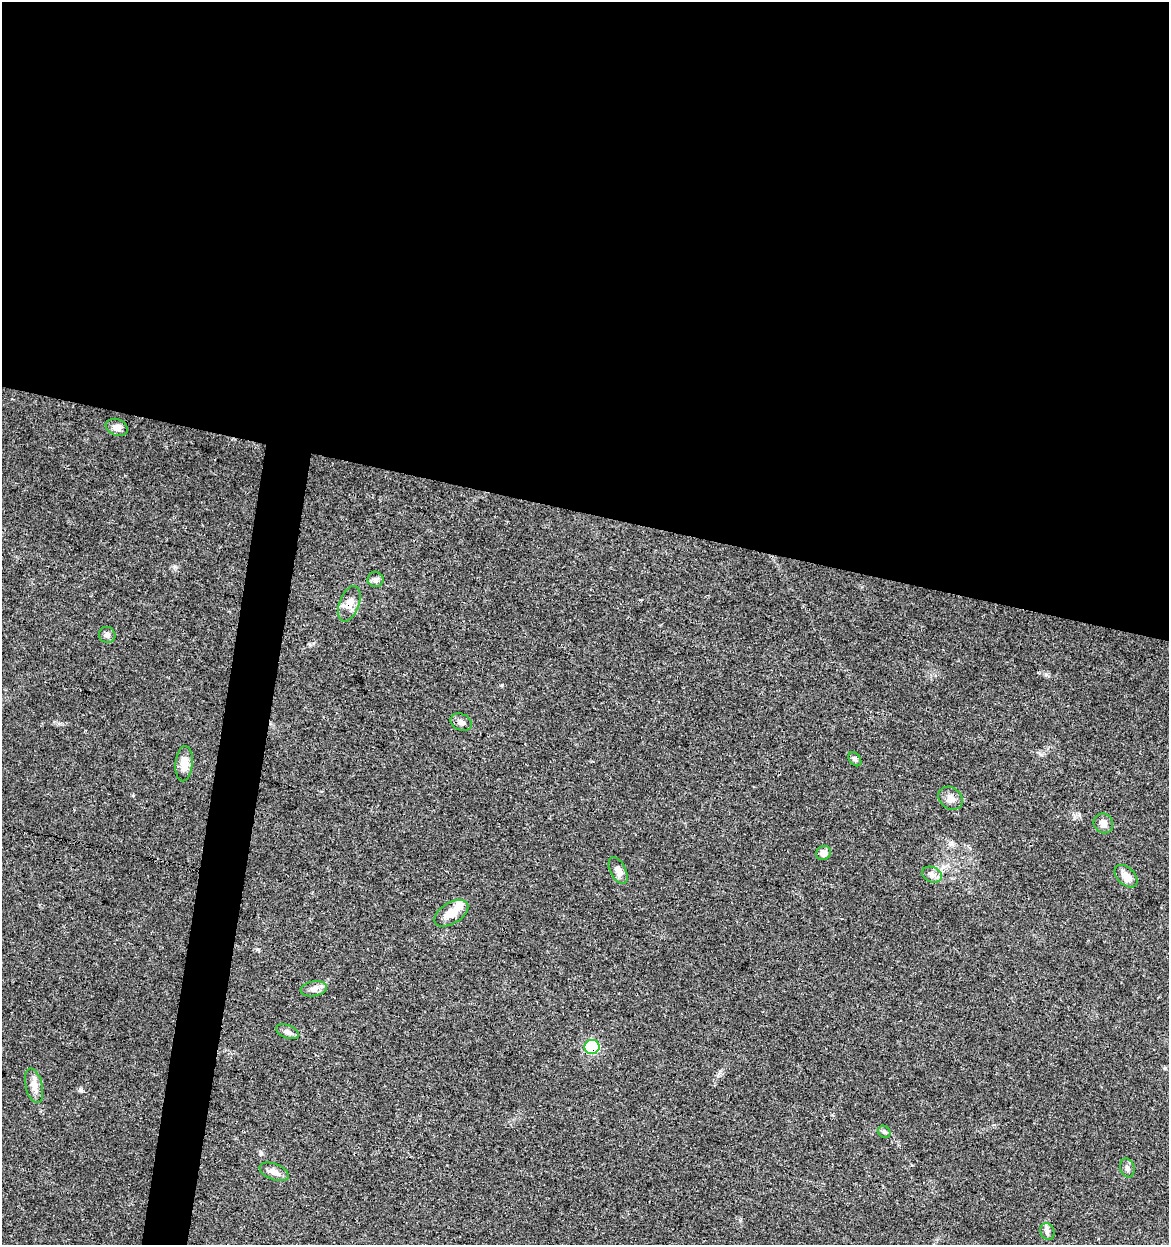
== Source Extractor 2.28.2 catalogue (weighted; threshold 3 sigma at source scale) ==
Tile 3 of 4 x 4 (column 3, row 1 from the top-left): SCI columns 2623-3789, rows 3731-4973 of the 5182 x 4982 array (HDU 1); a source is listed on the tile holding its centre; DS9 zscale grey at full resolution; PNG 1171 x 1247 px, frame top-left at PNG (2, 2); each listed source drawn as its Kron ellipse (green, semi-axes under 4 px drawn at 4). Shown black and unused: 44% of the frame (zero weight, under 3 of 4 exposures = <1% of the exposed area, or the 3 px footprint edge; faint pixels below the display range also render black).
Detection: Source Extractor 2.28.2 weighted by HDU 2 'WHT'; one run over the whole footprint, this tile lists its part. Background 0.0353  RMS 0.0034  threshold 0.0155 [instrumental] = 3 sigma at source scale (4.5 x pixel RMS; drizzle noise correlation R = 1.50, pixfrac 1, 0.0396/0.0396 arcsec/px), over >= 5 px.
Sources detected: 23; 1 inside a brighter listed object's ellipse — not listed separately; the other 22 listed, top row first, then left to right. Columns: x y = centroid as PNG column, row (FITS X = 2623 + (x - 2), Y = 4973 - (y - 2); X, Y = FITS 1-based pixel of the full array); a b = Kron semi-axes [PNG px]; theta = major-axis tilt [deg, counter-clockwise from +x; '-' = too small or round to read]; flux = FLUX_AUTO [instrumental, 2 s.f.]
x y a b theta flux
117 427 11 8 -22 2.1
375 579 8 7 - 1.1
349 604 18 10 69 3.5
107 635 8 8 - 1.2
461 722 11 8 -25 1.5
855 759 8 5 -53 0.84
184 764 18 8 85 3.5
950 798 13 10 -37 2.2
1103 823 10 9 - 2.2
823 853 8 6 40 2.2
618 871 14 8 -64 2.2
932 875 10 7 -23 1.5
1126 876 13 8 -45 3.1
451 913 19 10 32 5.1
314 989 13 7 9 2
287 1032 12 6 -20 1.4
592 1047 7 7 - 26
34 1086 17 8 -76 2.6
884 1132 6 5 - 0.65
1127 1168 9 7 -72 1.2
274 1172 15 8 -21 2.3
1047 1232 9 7 -69 1.1
Overlapping masked pixels (flux is a lower limit): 2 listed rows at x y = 349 604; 592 1047
Unlisted compact peaks at least as high as the median listed source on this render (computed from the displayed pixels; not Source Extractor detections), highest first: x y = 81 1090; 502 685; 257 949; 175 567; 1046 674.